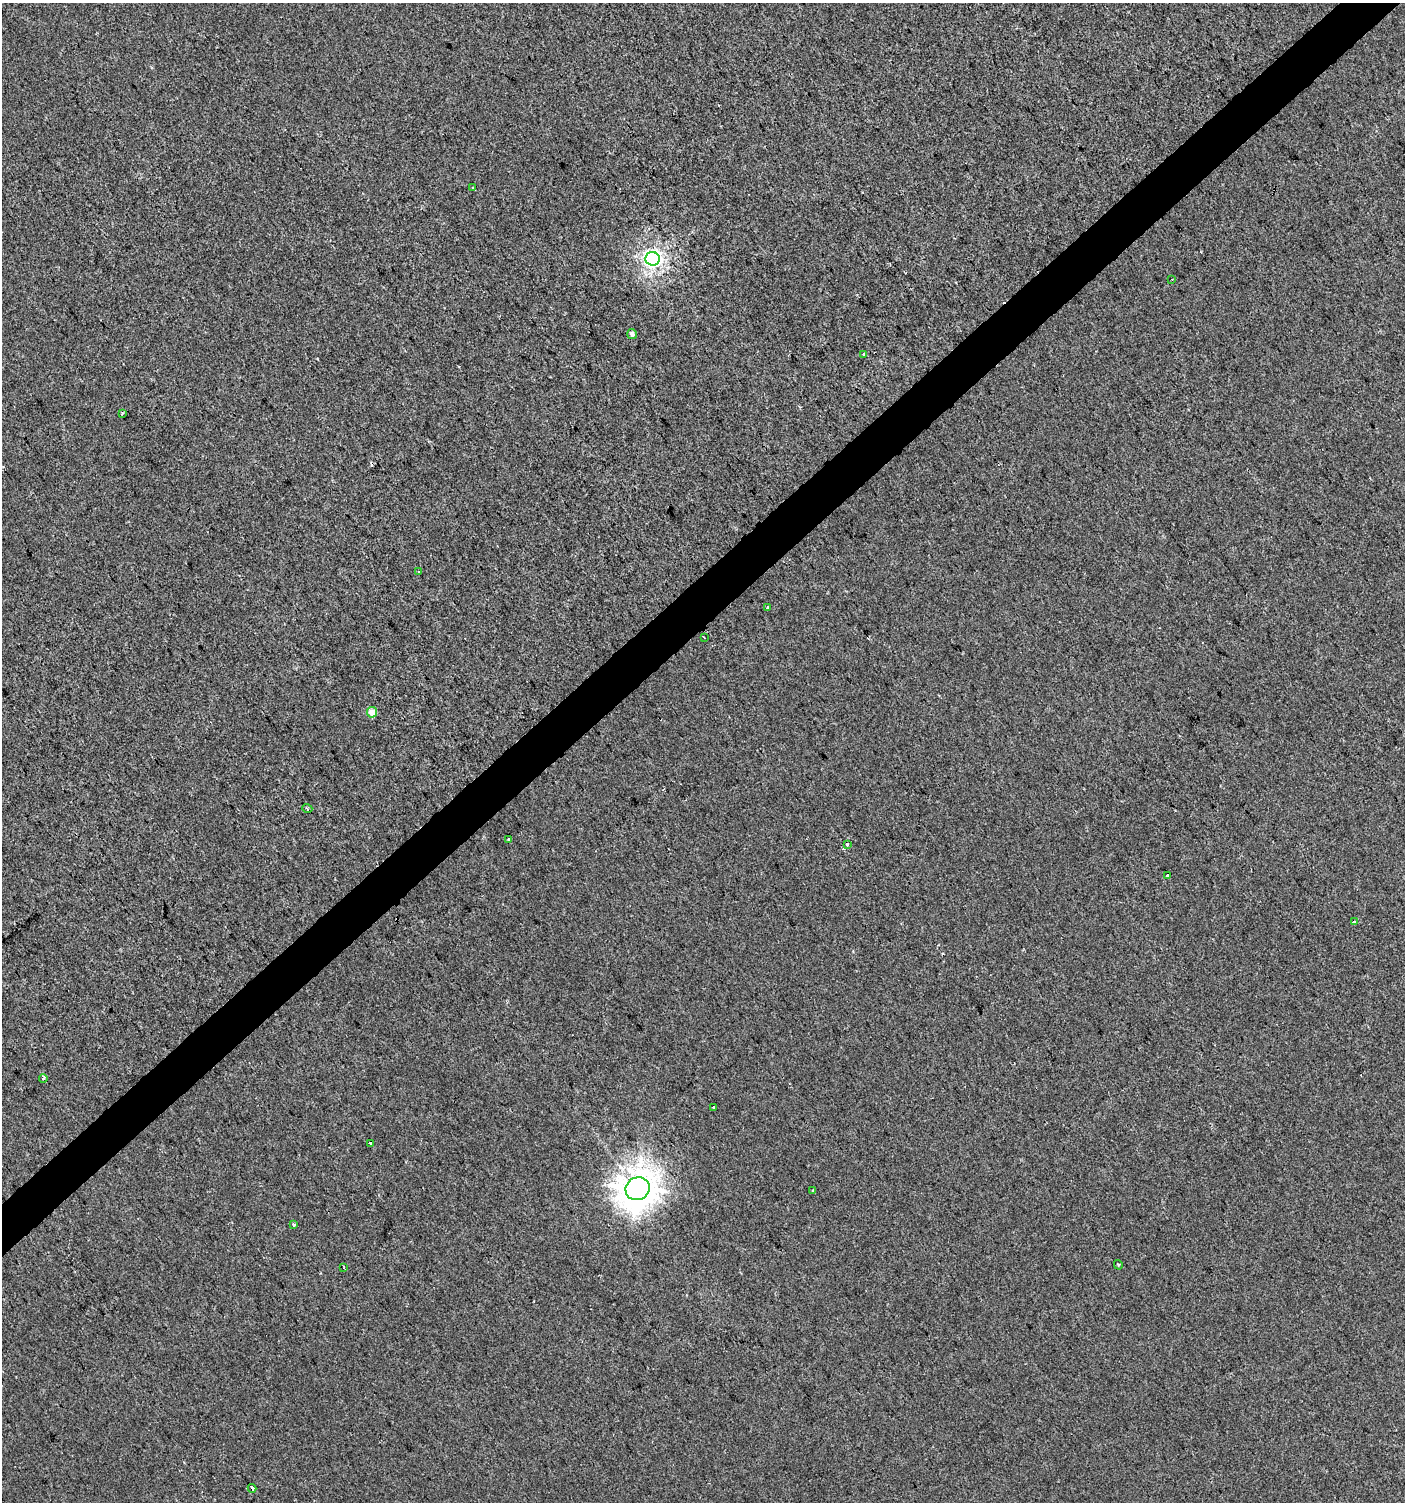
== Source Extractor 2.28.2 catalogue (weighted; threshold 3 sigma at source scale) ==
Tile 10 of 4 x 4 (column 2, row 3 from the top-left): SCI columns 1611-3013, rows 1501-3000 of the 5962 x 6005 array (HDU 1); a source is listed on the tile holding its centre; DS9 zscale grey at full resolution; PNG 1407 x 1504 px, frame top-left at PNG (2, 3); each listed source drawn as its Kron ellipse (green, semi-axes under 4 px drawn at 4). Shown black and unused: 3% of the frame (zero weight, under 2 of 3 exposures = <1% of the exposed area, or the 3 px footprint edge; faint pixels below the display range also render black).
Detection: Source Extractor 2.28.2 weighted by HDU 2 'WHT'; one run over the whole footprint, this tile lists its part. Background 0.00128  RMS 0.0057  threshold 0.0255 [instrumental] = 3 sigma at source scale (4.5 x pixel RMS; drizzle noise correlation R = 1.50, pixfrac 1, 0.0396/0.0396 arcsec/px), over >= 5 px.
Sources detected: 25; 1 cosmic-ray / hot-pixel residue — neither listed nor drawn; the other 24 listed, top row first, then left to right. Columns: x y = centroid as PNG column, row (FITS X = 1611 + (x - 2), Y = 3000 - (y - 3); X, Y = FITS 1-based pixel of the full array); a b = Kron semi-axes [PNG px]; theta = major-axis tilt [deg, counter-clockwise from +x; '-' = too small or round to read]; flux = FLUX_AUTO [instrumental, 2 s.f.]
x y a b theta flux
473 187 3 2 - 0.71
653 259 7 6 - 220
1172 279 2 2 - 0.56
632 334 5 5 - 1.7
864 355 3 3 - 8.6
122 413 4 3 - 0.67
418 571 3 2 - 0.58
768 608 3 3 - 2.5
704 638 3 2 - 0.8
372 712 5 5 - 7.2
307 808 5 3 - 0.66
509 839 3 3 - 3.1
847 845 3 3 - 1.7
1167 876 3 3 - 1.6
1354 921 3 3 - 0.73
43 1078 4 3 - 0.67
714 1108 3 3 - 4
371 1144 4 3 - 3.4
638 1189 12 11 - 940
813 1191 3 3 - 1.1
294 1225 3 3 - 1.1
1118 1265 5 3 - 0.6
344 1267 3 2 - 0.43
252 1488 4 3 - 11